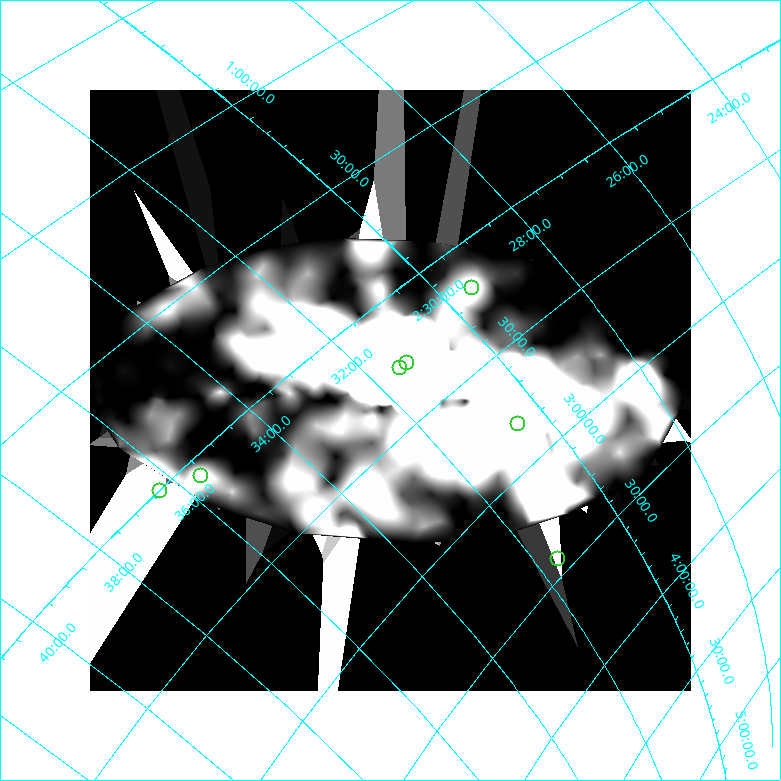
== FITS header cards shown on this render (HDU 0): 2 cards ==
NAXIS1  =                  601
NAXIS2  =                  601

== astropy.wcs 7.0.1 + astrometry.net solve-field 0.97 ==
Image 601 x 601 px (HDU 0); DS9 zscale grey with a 90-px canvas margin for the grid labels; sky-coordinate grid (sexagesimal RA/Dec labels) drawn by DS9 from the SOLVED WCS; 7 Tycho-2 reference stars matched to detected sources circled (green)
Header WCS: none
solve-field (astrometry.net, Tycho-2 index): SOLVED blind (the file carries no WCS)
Solved WCS: RA---TAN-SIP/DEC--TAN-SIP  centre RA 02:31:55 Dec +02:19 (37.98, +2.31 deg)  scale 16.1 x 16.8 arcsec/px (non-square pixels)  FOV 161.0' x 168.7'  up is -135 deg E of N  parity flipped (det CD > 0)
(file carries no celestial WCS; the grid is the blind solution)
Tycho-2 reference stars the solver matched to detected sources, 7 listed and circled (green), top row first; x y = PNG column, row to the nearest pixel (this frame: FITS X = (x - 90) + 1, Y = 601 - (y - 90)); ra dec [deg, ICRS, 3 dp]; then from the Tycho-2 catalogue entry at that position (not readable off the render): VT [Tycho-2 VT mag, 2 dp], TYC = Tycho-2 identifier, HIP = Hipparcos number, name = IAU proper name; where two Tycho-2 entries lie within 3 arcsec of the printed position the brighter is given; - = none
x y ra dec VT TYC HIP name
472 288 37.379 +2.190 9.73 39-20-1 11597 -
407 363 37.835 +2.269 8.80 46-1533-1 11724 -
400 368 37.875 +2.267 5.41 46-1631-1 11738 -
518 424 37.624 +2.823 9.56 49-11-1 11666 -
201 476 38.910 +2.061 8.89 46-853-1 - -
160 491 39.095 +1.996 10.02 46-895-1 - -
558 559 37.881 +3.439 7.50 49-1514-1 - -